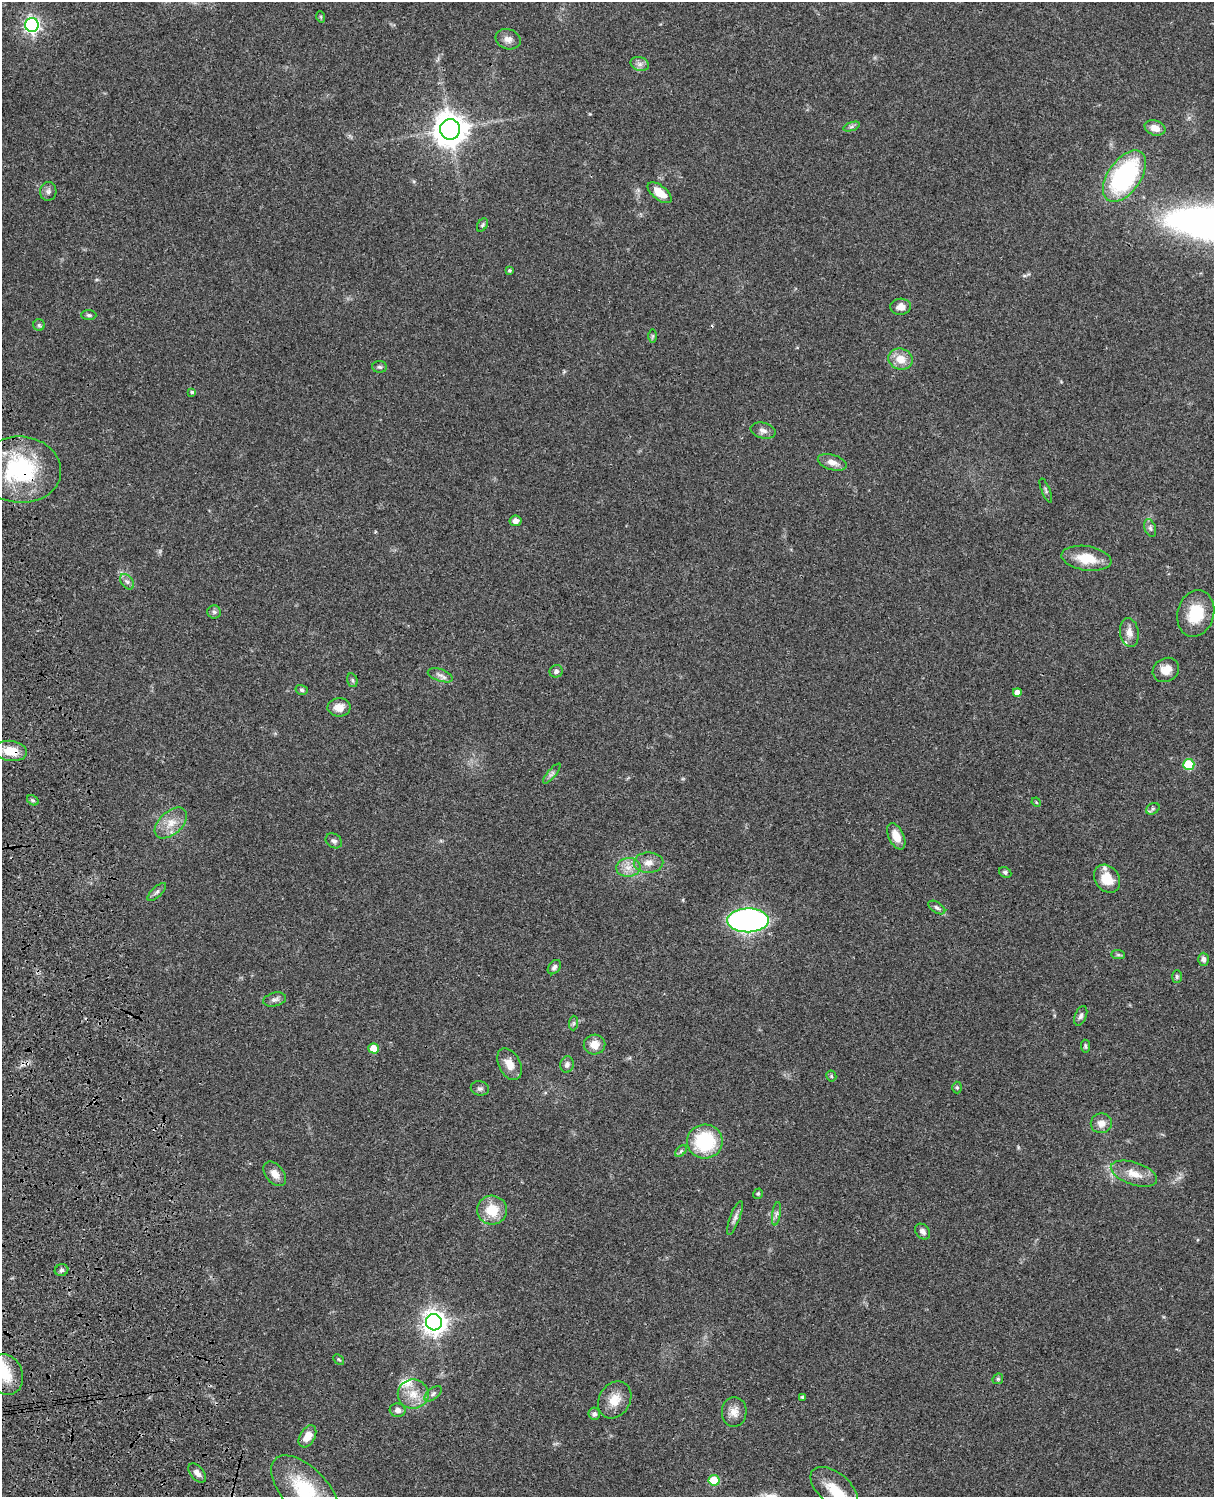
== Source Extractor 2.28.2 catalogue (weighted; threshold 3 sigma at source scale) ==
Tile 7 of 4 x 3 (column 3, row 2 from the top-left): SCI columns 2546-3757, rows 1773-3267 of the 5088 x 4927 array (HDU 1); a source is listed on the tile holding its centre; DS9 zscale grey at full resolution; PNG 1216 x 1499 px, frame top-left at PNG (2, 2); each listed source drawn as its Kron ellipse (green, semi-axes under 4 px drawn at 4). Shown black and unused: <1% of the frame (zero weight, under 3 of 4 exposures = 6% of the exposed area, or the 3 px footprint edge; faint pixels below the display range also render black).
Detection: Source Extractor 2.28.2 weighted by HDU 2 'WHT'; one run over the whole footprint, this tile lists its part. Background 0.0766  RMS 0.0058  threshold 0.0261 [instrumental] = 3 sigma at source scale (4.5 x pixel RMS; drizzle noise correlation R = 1.50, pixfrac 1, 0.05/0.05 arcsec/px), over >= 5 px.
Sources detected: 100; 2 cosmic-ray / hot-pixel residue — neither listed nor drawn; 3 inside a brighter listed object's ellipse — not listed separately; the other 95 listed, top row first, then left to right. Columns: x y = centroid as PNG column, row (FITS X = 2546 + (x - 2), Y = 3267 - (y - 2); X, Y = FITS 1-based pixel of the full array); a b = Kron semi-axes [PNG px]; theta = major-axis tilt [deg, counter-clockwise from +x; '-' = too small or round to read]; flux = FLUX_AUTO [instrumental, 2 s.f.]
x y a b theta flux
321 17 6 3 -72 0.65
32 25 7 7 - 170
508 39 13 10 -19 3.6
640 64 9 7 -15 2.4
851 127 9 4 19 1.2
1155 128 11 7 -18 4.9
450 129 10 10 - 930
1124 176 29 16 55 87
48 191 9 8 - 2.1
660 193 14 7 -39 8.8
482 225 7 4 61 0.94
509 270 3 3 - 0.78
901 307 10 8 4 3.9
89 315 7 5 -2 1.1
39 325 6 5 - 1.1
652 336 7 4 89 0.86
900 359 12 10 -16 7.7
379 367 7 5 -3 1.2
192 392 4 4 - 0.95
763 431 12 8 -13 2.8
832 462 15 7 -17 4.5
20 470 41 33 -5 59
1046 490 13 3 -68 0.93
515 521 6 5 - 3
1150 528 9 5 -69 1.5
1086 558 25 12 -9 14
127 582 8 5 -53 1.8
214 612 6 6 - 1.4
1196 613 23 18 75 19
1129 633 15 9 -81 4.3
1166 670 14 11 30 6.6
556 671 6 6 - 1.7
440 675 13 6 -19 2.6
352 680 7 5 -74 1
302 690 6 5 - 1.1
1017 692 4 4 - 3.8
339 707 11 9 3 5.8
11 751 16 10 -6 12
1189 764 5 5 - 29
552 774 12 4 50 1.6
33 800 6 4 -29 0.98
1036 802 5 3 - 0.52
1153 809 7 5 30 1.4
171 823 19 11 43 7.8
896 836 14 7 -65 7.3
334 841 9 7 -31 1.8
648 863 15 10 2 5.1
628 867 12 9 5 5.1
1005 872 6 5 - 1.1
1107 879 15 12 -54 11
157 892 12 5 43 1.6
937 908 9 5 -33 1.6
748 920 21 12 0 180
1118 955 7 4 -1 1.1
1203 959 6 5 - 2
554 967 8 5 52 1.6
1177 977 6 5 - 0.98
275 1000 12 6 13 2.3
1081 1016 10 5 68 1.7
574 1023 7 4 89 1.1
594 1045 11 10 - 6.7
1085 1046 6 4 -82 1
374 1048 5 5 - 10
509 1064 17 11 -61 6.5
567 1065 8 6 76 1.9
831 1076 5 5 - 0.85
480 1088 9 7 -12 1.7
957 1088 6 5 - 0.92
1101 1123 10 9 - 4.6
705 1141 18 17 - 36
681 1151 7 4 45 1.1
275 1174 14 9 -50 4.9
1134 1174 24 11 -18 8.5
758 1194 5 4 - 0.88
492 1210 15 14 - 14
776 1214 12 4 81 1.6
735 1218 18 5 69 2.4
923 1232 9 6 -48 2.3
61 1270 7 6 - 1.4
434 1322 8 8 - 510
339 1359 6 4 -44 0.67
6 1375 21 17 -68 14
998 1379 6 5 - 0.77
413 1394 15 14 - 9.4
433 1394 10 5 38 1.6
803 1397 4 3 - 1.3
615 1400 19 15 59 8.8
398 1410 8 7 - 2.5
734 1412 15 12 87 5
594 1414 6 6 - 1.6
307 1436 12 7 59 7.3
197 1473 11 6 -49 2.7
714 1480 5 5 - 23
834 1488 28 15 -40 13
305 1490 43 22 -46 33
Overlapping masked pixels (flux is a lower limit): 2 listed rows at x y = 20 470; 11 751
Isophote crosses this tile's border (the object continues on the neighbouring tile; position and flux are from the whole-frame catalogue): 2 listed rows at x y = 6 1375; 305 1490